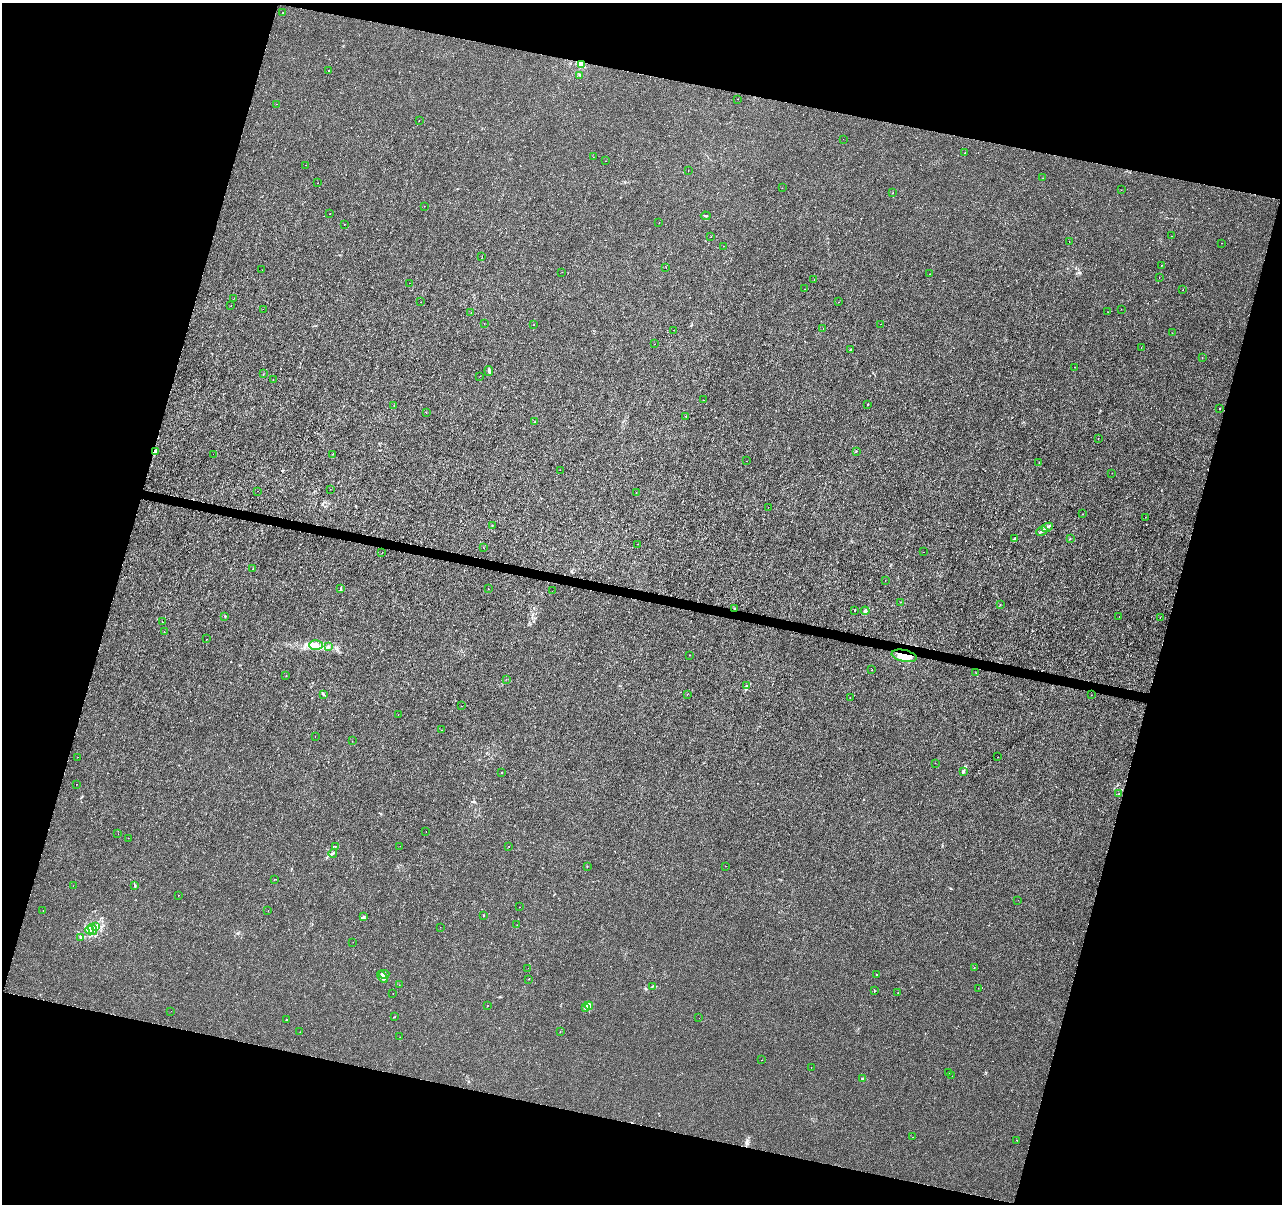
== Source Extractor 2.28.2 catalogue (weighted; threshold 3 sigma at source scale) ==
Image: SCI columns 1-5120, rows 222-5029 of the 5128 x 5312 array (HDU 1 of 3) = the unmasked area's bounding box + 8 px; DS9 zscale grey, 4 x 4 block average (1 PNG px = mean of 4 x 4 image px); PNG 1284 x 1206 px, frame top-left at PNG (2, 3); each listed source drawn as its Kron ellipse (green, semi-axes under 4 px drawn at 4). Shown black and unused: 32% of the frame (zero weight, under 3 of 6 exposures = <1% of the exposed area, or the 3 px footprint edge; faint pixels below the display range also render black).
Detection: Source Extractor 2.28.2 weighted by HDU 2 'WHT'. Background -4.65e-06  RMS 0.0013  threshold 0.00516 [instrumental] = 3 sigma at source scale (4.09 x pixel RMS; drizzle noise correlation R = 1.36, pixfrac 0.8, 0.0396/0.0396 arcsec/px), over >= 5 px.
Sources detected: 199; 2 cosmic-ray / hot-pixel residue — neither listed nor drawn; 2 coinciding with a brighter row at this scale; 6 inside a brighter listed object's ellipse — not listed separately; the other 189 listed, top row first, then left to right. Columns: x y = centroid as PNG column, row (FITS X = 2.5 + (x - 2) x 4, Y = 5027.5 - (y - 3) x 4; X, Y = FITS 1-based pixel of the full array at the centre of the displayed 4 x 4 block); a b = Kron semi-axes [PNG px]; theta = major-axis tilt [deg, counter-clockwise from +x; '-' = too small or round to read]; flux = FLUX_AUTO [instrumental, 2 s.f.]
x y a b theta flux
283 13 2 2 - 0.21
581 65 3 3 - 1.3
329 71 2 2 - 0.32
580 75 2 2 - 0.23
738 99 2 2 - 0.095
276 104 2 2 - 0.11
419 120 2 2 - 0.17
843 139 2 2 - 0.078
965 153 2 2 - 0.24
593 157 2 2 - 0.17
606 161 2 2 - 0.19
305 165 2 2 - 0.12
688 170 2 2 - 0.14
1043 178 2 2 - 0.2
317 183 2 2 - 0.19
782 188 2 2 - 0.12
1121 190 2 2 - 0.16
893 192 2 2 - 0.19
424 206 2 2 - 0.16
329 214 2 2 - 0.16
706 216 5 2 - 0.69
659 223 2 2 - 0.11
344 224 2 2 - 0.17
1171 236 2 2 - 0.25
711 237 2 2 - 0.12
1069 242 2 2 - 0.098
1222 243 2 2 - 0.41
723 246 2 2 - 0.16
482 257 2 2 - 0.18
1161 265 2 2 - 0.31
666 268 2 2 - 0.12
262 270 2 2 - 0.088
562 272 2 2 - 0.079
929 274 2 2 - 0.45
1159 277 2 2 - 0.16
814 280 2 2 - 0.11
409 283 2 2 - 0.11
805 289 2 2 - 0.1
1183 290 2 2 - 0.11
234 298 2 2 - 0.26
421 302 2 2 - 0.12
838 302 2 2 - 0.19
231 306 2 2 - 0.22
263 309 2 2 - 0.11
1121 309 2 2 - 0.12
1108 312 2 2 - 0.11
471 313 2 2 - 0.14
484 323 2 2 - 0.15
880 324 2 2 - 0.23
534 325 2 2 - 0.14
823 328 2 2 - 0.12
674 330 2 2 - 0.11
1172 333 2 2 - 0.17
654 344 2 2 - 0.17
1141 347 2 2 - 0.11
850 350 4 2 - 0.59
1202 358 2 2 - 0.17
1074 367 2 2 - 0.13
489 371 5 2 - 1.6
263 374 2 2 - 0.21
480 376 2 2 - 0.17
273 379 2 2 - 0.18
703 400 2 2 - 0.23
868 404 2 2 - 0.37
394 405 2 2 - 0.17
1220 409 2 2 - 0.24
426 413 2 2 - 0.31
686 416 2 2 - 0.19
535 422 2 2 - 0.18
1098 439 2 2 - 0.13
856 451 2 2 - 0.39
155 452 4 2 - 0.84
213 454 2 2 - 0.094
333 454 2 2 - 0.19
746 461 2 2 - 0.11
1039 462 2 2 - 0.19
560 470 2 2 - 0.11
1112 473 2 2 - 0.13
330 489 2 2 - 0.19
258 491 2 2 - 0.12
636 493 2 2 - 0.16
768 507 2 2 - 0.098
1083 514 2 2 - 0.18
1145 517 2 2 - 0.11
492 526 2 2 - 0.21
1047 527 6 2 26 1.2
1042 531 6 3 29 1.8
1015 538 4 2 - 0.76
1070 539 2 2 - 0.2
638 544 2 2 - 0.11
484 548 2 2 - 0.29
924 552 2 2 - 0.17
382 553 2 2 - 0.16
253 569 2 2 - 0.25
885 580 2 2 - 0.16
341 589 3 2 - 0.51
488 589 2 2 - 0.46
552 591 2 2 - 0.089
901 602 2 2 - 0.24
1000 604 2 2 - 0.2
734 609 2 2 - 0.47
854 610 2 2 - 0.35
865 611 4 3 - 1.3
225 616 2 2 - 0.64
1119 617 2 2 - 0.11
1160 618 2 2 - 0.12
162 621 2 2 - 0.55
164 632 2 2 - 0.18
206 639 2 2 - 0.18
316 645 7 5 0 4.3
328 647 3 2 - 0.5
689 655 2 2 - 0.17
904 656 13 5 -12 13
872 670 2 2 - 0.15
976 673 2 2 - 0.18
286 676 2 2 - 0.17
506 679 2 2 - 0.21
746 686 3 2 - 0.83
324 694 2 2 - 0.33
687 694 2 2 - 0.12
1091 695 2 2 - 0.19
850 697 2 2 - 0.43
461 706 2 2 - 0.19
398 715 2 2 - 0.092
441 730 2 2 - 0.19
315 736 2 2 - 0.21
352 741 2 2 - 0.21
78 757 2 2 - 0.1
998 757 2 2 - 0.15
935 763 2 2 - 0.11
963 771 3 2 - 0.77
502 772 2 2 - 0.18
76 784 2 2 - 0.14
1119 794 2 2 - 0.3
426 831 2 2 - 0.19
118 834 2 2 - 0.088
128 838 2 2 - 0.2
335 846 2 2 - 0.14
400 846 2 2 - 0.18
509 846 2 2 - 0.47
333 853 4 2 - 1.3
587 866 2 2 - 0.27
726 866 2 2 - 0.088
274 879 2 2 - 0.16
135 885 3 2 - 0.59
73 886 2 2 - 0.12
179 895 2 2 - 0.21
1018 900 2 2 - 0.13
519 907 2 2 - 0.19
43 910 2 2 - 0.11
268 911 2 2 - 0.34
484 915 2 2 - 0.33
363 917 3 2 - 1.1
517 925 2 2 - 0.18
96 926 2 2 - 0.59
440 927 2 2 - 0.18
93 929 6 2 -69 1.7
90 930 4 3 - 1.6
81 938 2 2 - 0.3
353 942 2 2 - 0.19
528 968 2 2 - 0.11
974 968 2 2 - 0.2
384 974 5 4 - 2.6
877 974 2 2 - 0.5
382 977 7 3 -54 2.8
529 979 2 2 - 0.28
399 985 2 2 - 0.1
652 986 2 2 - 0.33
978 988 2 2 - 0.12
874 991 2 2 - 0.31
393 993 2 2 - 0.2
898 993 2 2 - 0.18
487 1006 2 2 - 0.12
589 1006 4 3 - 6.5
585 1008 4 2 - 1.7
171 1011 2 2 - 0.1
395 1017 2 2 - 0.27
699 1018 2 2 - 0.092
286 1020 2 2 - 0.28
300 1032 2 2 - 0.19
560 1032 2 2 - 0.22
400 1037 2 2 - 0.12
762 1060 2 2 - 0.13
811 1067 2 2 - 0.12
949 1072 2 2 - 0.13
952 1076 2 2 - 0.12
862 1079 2 2 - 3.2
912 1137 2 2 - 0.14
1017 1140 2 2 - 0.15
Overlapping masked pixels (flux is a lower limit): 3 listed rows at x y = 155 452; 734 609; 904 656
Diffuse or blended objects may show on this block-average render without a row.